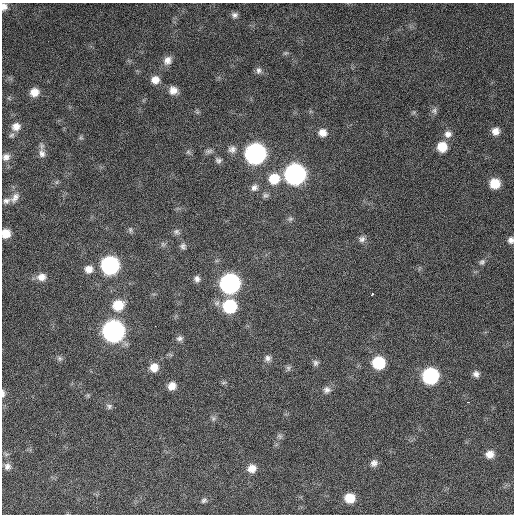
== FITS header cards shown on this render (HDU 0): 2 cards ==
NAXIS1  =                  512 / Axis length
NAXIS2  =                  512 / Axis length

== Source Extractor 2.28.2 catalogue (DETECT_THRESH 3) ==
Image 512 x 512 px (HDU 0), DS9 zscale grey, 1 PNG px = 1 image px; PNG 516 x 516 px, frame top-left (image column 1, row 512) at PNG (2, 3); no overlay
Background 771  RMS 27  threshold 82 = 3 sigma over >= 5 px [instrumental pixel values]
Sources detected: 72; all 72 listed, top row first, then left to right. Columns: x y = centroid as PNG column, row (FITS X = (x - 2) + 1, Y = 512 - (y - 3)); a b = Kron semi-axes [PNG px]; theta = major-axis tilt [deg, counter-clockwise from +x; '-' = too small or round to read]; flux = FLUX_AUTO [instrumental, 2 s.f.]
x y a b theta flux
4 7 8 7 - 9300
235 15 7 7 - 6400
285 53 7 5 11 3000
167 60 11 9 52 13000
258 70 9 7 85 6300
155 80 9 9 - 16000
173 90 10 9 - 15000
34 92 8 8 - 19000
434 111 9 7 -79 6100
16 126 11 10 - 16000
495 131 9 8 - 13000
323 133 10 9 - 15000
448 134 10 9 - 11000
81 138 6 4 -18 2500
442 147 9 9 - 34000
232 149 10 9 - 9200
209 151 11 6 10 5400
188 152 7 6 - 3700
42 153 12 9 -78 11000
255 154 11 11 - 760000
6 157 10 9 - 10000
218 160 8 7 - 5300
295 174 11 11 - 780000
274 179 12 11 - 41000
57 182 6 4 71 2700
495 183 8 8 - 36000
254 188 9 7 37 7800
266 195 9 6 19 5000
15 197 16 9 51 12000
6 201 10 8 15 7300
290 219 8 6 12 4200
130 230 8 5 88 3700
176 232 9 7 -6 5400
6 233 8 8 - 24000
362 239 9 8 - 7200
511 240 8 7 - 7400
163 244 7 6 - 4100
183 246 8 7 - 5500
482 262 9 7 37 5700
110 265 10 10 - 410000
89 269 10 9 - 15000
41 277 11 9 11 15000
197 279 8 7 - 7200
230 283 11 10 - 620000
372 294 3 3 - 7400
118 305 12 11 - 40000
230 306 11 11 - 110000
155 326 2 2 - 3100
113 331 11 11 - 940000
179 338 8 7 - 6000
60 358 7 7 - 4600
267 358 9 8 - 7400
315 363 8 7 - 5500
379 363 10 9 - 83000
154 367 9 9 - 19000
288 368 8 7 - 4500
476 374 8 8 - 8100
430 376 10 10 - 240000
224 383 8 3 19 2600
172 386 8 7 - 15000
327 390 10 9 - 8700
3 393 10 4 -88 5700
468 402 3 2 - 2800
109 406 8 7 - 5000
213 419 7 6 - 4400
280 436 8 6 -41 4300
490 454 9 8 - 15000
374 463 9 8 - 8700
7 466 9 9 - 8700
252 468 10 9 - 18000
350 498 9 8 - 33000
204 500 8 5 23 4100
At the frame edge (FLAGS 8, measured only in part): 4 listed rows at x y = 4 7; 6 233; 511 240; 3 393